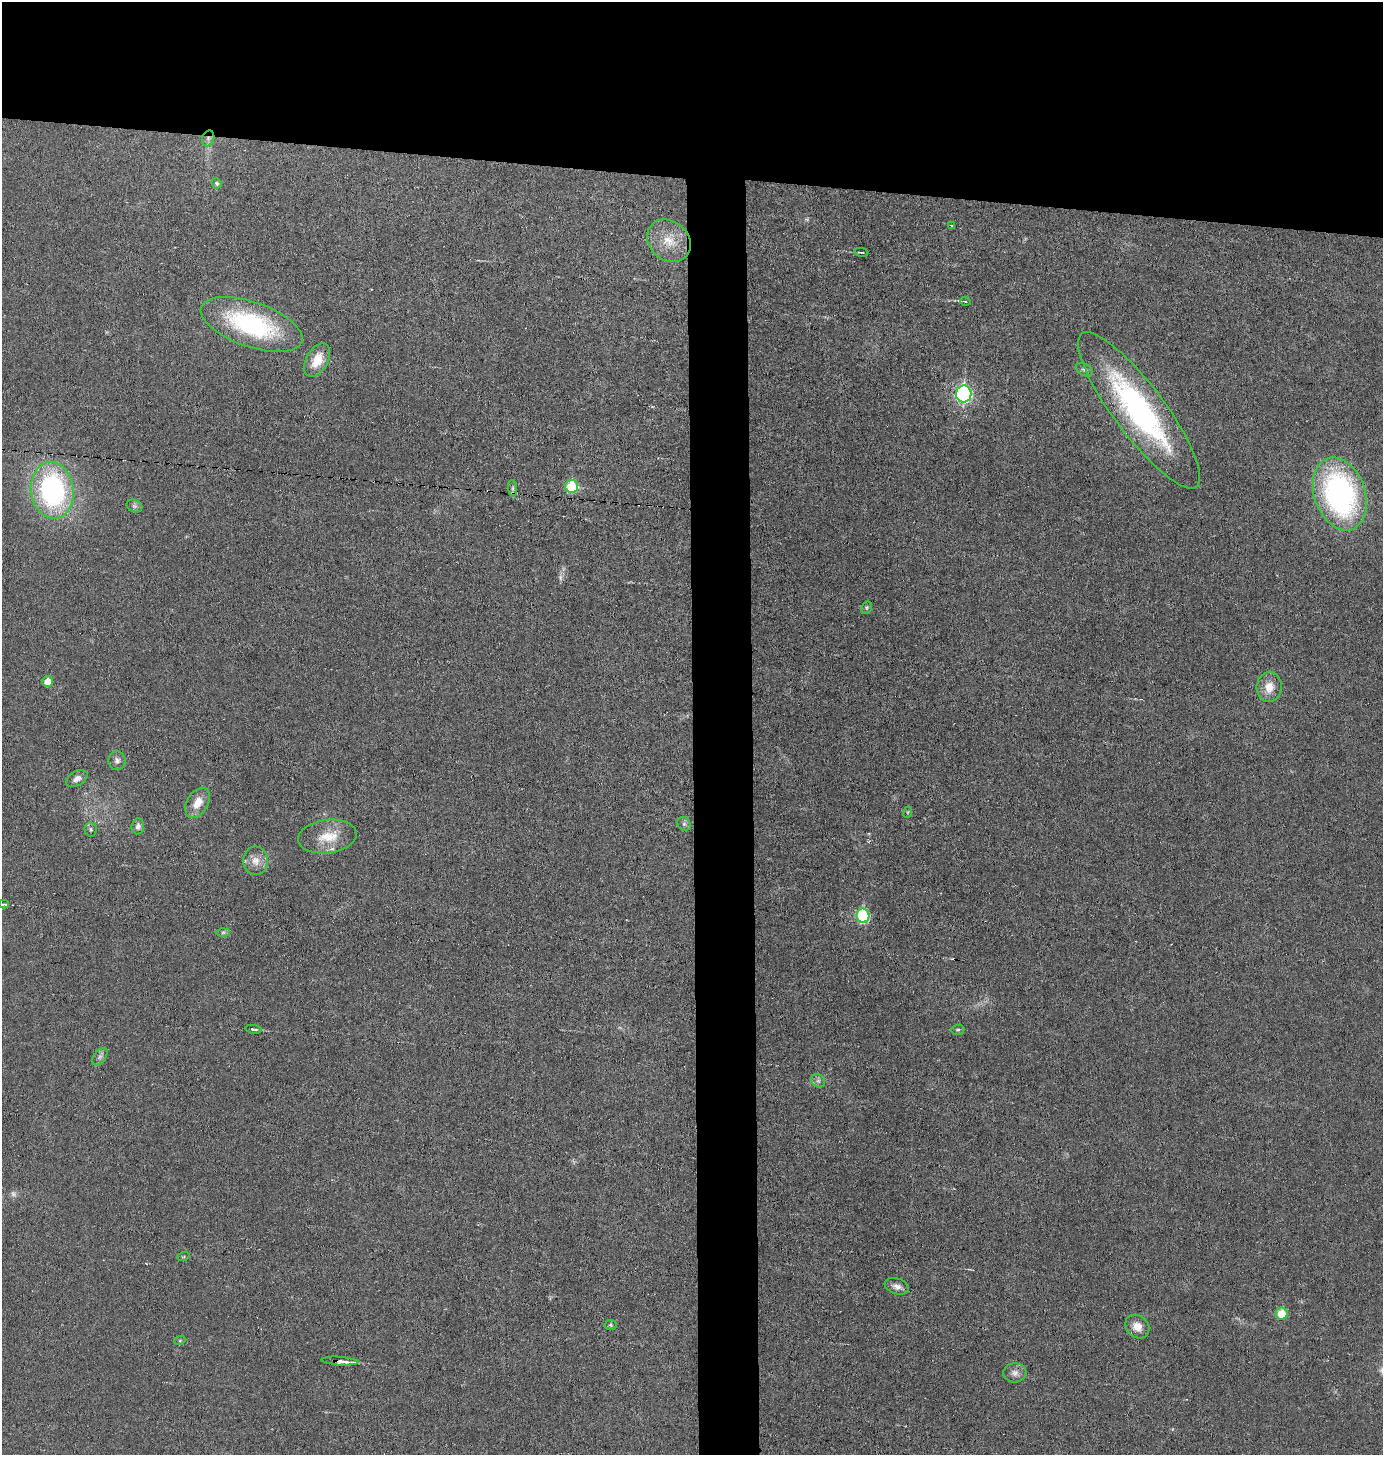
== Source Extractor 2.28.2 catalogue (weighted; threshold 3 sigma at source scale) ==
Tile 2 of 3 x 3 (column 2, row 1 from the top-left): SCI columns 1479-2859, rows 2907-4359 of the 4383 x 4359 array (HDU 1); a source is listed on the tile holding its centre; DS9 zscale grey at full resolution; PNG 1385 x 1457 px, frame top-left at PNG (2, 2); each listed source drawn as its Kron ellipse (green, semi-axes under 4 px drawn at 4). Shown black and unused: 16% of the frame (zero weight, under 3 of 6 exposures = <1% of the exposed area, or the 3 px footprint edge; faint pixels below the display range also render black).
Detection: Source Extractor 2.28.2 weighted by HDU 2 'WHT'; one run over the whole footprint, this tile lists its part. Background 0.0233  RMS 0.004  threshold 0.0163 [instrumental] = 3 sigma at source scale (4.09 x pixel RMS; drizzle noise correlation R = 1.36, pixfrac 0.8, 0.05/0.05 arcsec/px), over >= 5 px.
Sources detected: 47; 1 too faint to see at this stretch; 2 cosmic-ray / hot-pixel residue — neither listed nor drawn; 1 inside a brighter listed object's ellipse — not listed separately; the other 43 listed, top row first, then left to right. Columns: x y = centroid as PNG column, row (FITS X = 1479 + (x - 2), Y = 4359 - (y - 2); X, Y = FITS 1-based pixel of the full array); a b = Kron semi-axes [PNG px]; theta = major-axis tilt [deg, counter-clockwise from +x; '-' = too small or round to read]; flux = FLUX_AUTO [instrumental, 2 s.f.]
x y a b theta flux
208 138 8 6 71 1.4
217 183 5 5 - 0.84
952 226 3 3 - 1.1
669 241 23 19 -41 9.4
861 252 7 2 -7 0.45
965 301 5 3 - 0.4
252 324 53 22 -19 49
317 360 18 11 61 6.8
1084 370 9 6 -29 0.99
964 394 8 7 - 75
1139 410 96 25 -53 88
572 486 6 6 - 18
513 488 8 4 -83 0.75
52 490 28 21 -83 72
1340 494 37 25 -71 89
134 506 8 6 -21 1
867 608 6 5 - 0.69
48 681 5 5 - 4.2
1269 687 15 12 84 5.1
117 760 9 8 - 1.6
77 778 11 7 30 2.2
197 803 16 10 59 5.2
908 812 6 3 71 0.41
684 824 7 6 - 0.96
138 826 8 6 83 1.4
91 829 7 6 - 0.81
327 837 29 16 7 9.2
256 861 14 12 -85 3.7
4 904 5 3 - 0.77
863 916 7 6 - 30
223 932 6 4 1 0.57
254 1029 8 3 -9 0.73
958 1030 7 5 3 0.59
100 1057 10 6 52 1.3
818 1081 7 6 - 1.1
183 1257 6 4 19 0.45
897 1286 12 7 -19 2.1
1282 1314 6 6 - 8.2
611 1325 6 5 - 0.51
1137 1326 13 10 -43 4.1
180 1340 6 3 20 0.44
340 1361 18 4 -4 2.5
1015 1373 11 9 3 2.1
Overlapping masked pixels (flux is a lower limit): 2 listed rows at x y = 208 138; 340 1361